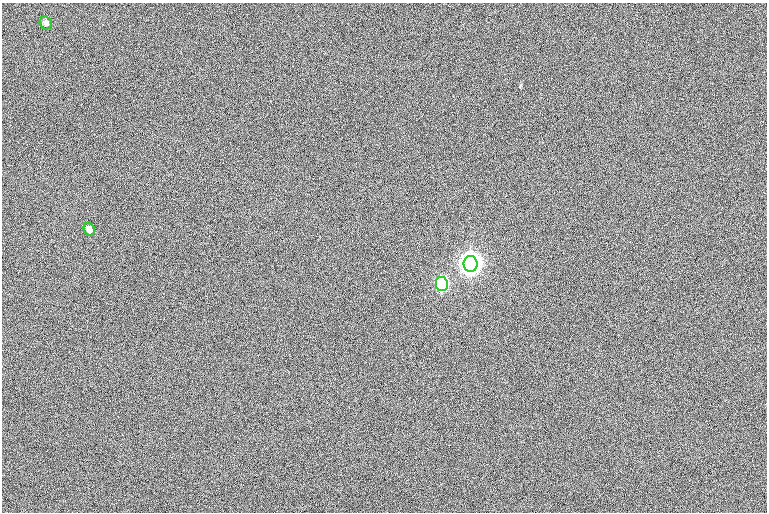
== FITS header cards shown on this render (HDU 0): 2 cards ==
NAXIS1  =                  765
NAXIS2  =                  510

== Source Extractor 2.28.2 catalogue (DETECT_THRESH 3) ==
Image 765 x 510 px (HDU 0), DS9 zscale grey, 1 PNG px = 1 image px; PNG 769 x 514 px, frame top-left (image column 1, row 510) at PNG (2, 3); each listed source drawn as its Kron ellipse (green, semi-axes under 4 px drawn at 4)
Background 1.14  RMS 12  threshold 35.2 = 3 sigma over >= 5 px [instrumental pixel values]
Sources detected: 4; all 4 listed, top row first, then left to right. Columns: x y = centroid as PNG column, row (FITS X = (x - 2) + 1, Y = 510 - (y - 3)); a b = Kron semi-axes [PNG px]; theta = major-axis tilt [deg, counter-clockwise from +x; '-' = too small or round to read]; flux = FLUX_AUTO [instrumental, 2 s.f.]
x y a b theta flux
46 23 6 6 - 2.7e+03
89 229 7 5 -57 4.6e+03
471 264 8 7 - 1.0e+06
442 284 7 6 - 1.6e+05